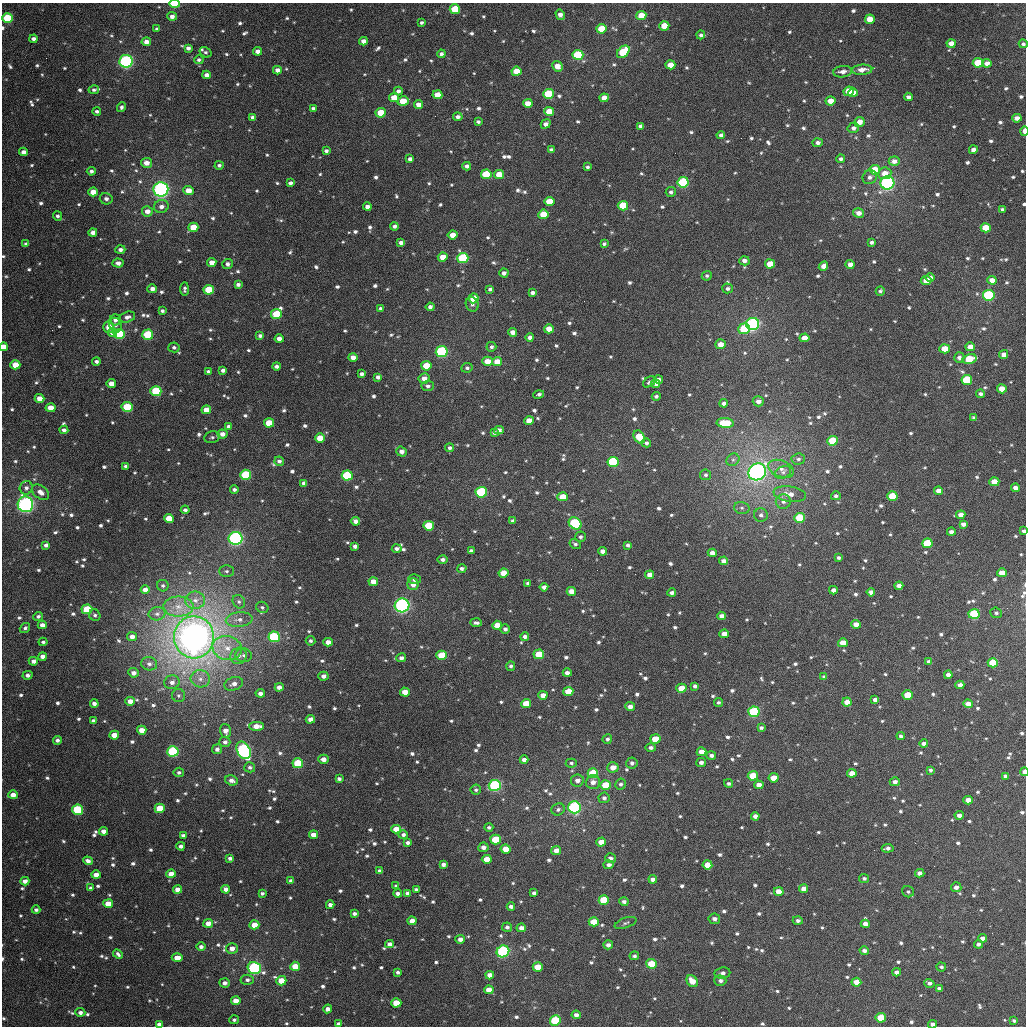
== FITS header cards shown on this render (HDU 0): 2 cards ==
NAXIS1  =                 1024
NAXIS2  =                 1024

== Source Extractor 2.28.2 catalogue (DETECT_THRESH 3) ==
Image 1024 x 1024 px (HDU 0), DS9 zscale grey, 1 PNG px = 1 image px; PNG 1028 x 1028 px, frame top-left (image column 1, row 1024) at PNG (2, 3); each listed source drawn as its Kron ellipse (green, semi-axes under 4 px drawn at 4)
Background 4350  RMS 78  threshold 235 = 3 sigma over >= 5 px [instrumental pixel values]
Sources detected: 1012; of the 1012, the 500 brightest by FLUX_AUTO listed and drawn (512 fainter detections omitted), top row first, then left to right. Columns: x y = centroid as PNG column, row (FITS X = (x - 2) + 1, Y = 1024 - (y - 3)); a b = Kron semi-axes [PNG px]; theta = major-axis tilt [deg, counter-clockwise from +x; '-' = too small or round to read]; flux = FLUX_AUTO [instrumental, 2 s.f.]
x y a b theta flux
174 4 5 3 - 2.0e+05
455 9 5 5 - 2.3e+05
560 15 5 4 - 3.1e+04
172 16 5 4 - 2.5e+04
641 16 5 4 - 1.1e+05
7 18 5 5 - 2.4e+05
870 19 5 5 - 9.8e+04
422 23 3 3 - 1.2e+04
664 26 5 4 - 1.2e+05
157 29 4 4 - 1.5e+04
601 29 5 4 - 1.4e+05
701 35 4 4 - 1.4e+04
33 39 4 4 - 2.3e+04
363 41 4 4 - 3.2e+04
146 42 5 4 - 3.7e+04
951 43 4 4 - 4.7e+04
1023 44 4 4 - 1.3e+04
188 48 4 4 - 1.8e+04
257 51 4 4 - 3.4e+04
205 52 6 4 -33 1.4e+04
623 52 7 5 42 3.5e+05
441 54 4 4 - 1.5e+04
578 55 5 5 - 4.3e+05
199 60 5 4 - 1.3e+04
126 61 6 6 - 7.7e+05
978 63 5 4 - 2.2e+05
987 63 4 4 - 3.5e+04
670 65 5 4 - 8.8e+04
557 66 5 4 - 5.8e+04
277 70 4 4 - 2.8e+04
862 70 10 5 4 5.1e+04
516 71 5 4 - 1.0e+05
843 72 9 5 7 3.8e+04
207 75 4 4 - 2.8e+04
94 90 5 4 - 1.2e+04
398 91 4 4 - 1.8e+04
849 91 5 4 - 9.5e+04
853 93 5 4 - 5.4e+04
548 94 5 5 - 2.7e+05
437 95 5 4 - 7.7e+04
908 97 4 4 - 2.2e+04
394 98 5 4 - 1.0e+05
604 98 4 4 - 4.8e+04
403 101 6 4 16 1.3e+05
830 101 5 4 - 6.5e+04
528 103 5 4 - 6.1e+04
418 105 4 4 - 4.1e+04
121 107 5 4 - 1.5e+04
313 108 4 3 - 1.4e+04
97 111 4 4 - 1.5e+04
549 111 5 4 - 1.0e+05
381 113 5 5 - 1.4e+05
253 117 4 4 - 2.4e+04
458 117 4 4 - 2.2e+04
1017 118 5 4 - 3.1e+04
478 122 4 3 - 1.3e+04
860 122 5 5 - 5.1e+04
546 124 5 4 - 2.8e+04
640 126 4 4 - 1.4e+04
853 128 6 5 - 2.1e+04
1024 131 5 3 - 5.0e+04
721 135 4 4 - 2.1e+04
818 143 5 4 - 2.0e+04
551 150 4 4 - 1.7e+04
973 150 4 4 - 2.9e+04
326 151 4 3 - 1.5e+04
23 152 4 4 - 2.6e+04
410 159 4 4 - 2.0e+04
841 159 4 4 - 1.8e+04
894 161 5 4 - 3.5e+04
146 163 5 5 - 4.1e+04
219 165 4 4 - 1.3e+04
467 166 4 4 - 1.9e+04
587 167 3 3 - 1.2e+04
875 170 5 5 - 1.3e+05
91 171 4 4 - 1.6e+04
885 173 6 6 - 5.4e+04
486 174 5 5 - 2.5e+05
499 175 5 4 - 9.2e+04
870 177 7 6 - 2.1e+04
683 182 5 5 - 4.9e+05
290 183 4 4 - 1.9e+04
887 183 7 6 - 1.2e+06
161 189 7 7 - 1.3e+06
188 191 5 4 - 6.3e+04
93 192 5 4 - 6.5e+04
671 192 5 5 - 1.5e+04
106 199 6 6 - 2.2e+04
550 202 5 4 - 1.7e+05
161 206 7 6 - 3.1e+04
623 206 5 5 - 2.3e+05
367 207 4 4 - 3.1e+04
1002 210 4 3 - 1.6e+04
147 211 5 5 - 4.8e+04
859 213 5 4 - 3.6e+04
543 214 5 4 - 1.3e+05
57 216 5 4 - 1.3e+04
394 226 4 4 - 2.0e+04
193 227 5 4 - 1.1e+05
986 228 5 4 - 1.4e+05
93 233 4 4 - 2.6e+04
453 235 5 4 - 5.5e+04
872 242 4 3 - 1.6e+04
401 243 4 4 - 2.0e+04
26 244 4 4 - 1.9e+04
604 244 4 3 - 1.2e+04
120 250 5 4 - 2.1e+04
443 257 5 4 - 6.2e+04
463 258 5 5 - 3.3e+05
744 261 5 4 - 2.8e+04
212 262 4 4 - 4.5e+04
118 263 5 4 - 2.6e+04
227 264 5 5 - 1.9e+04
770 264 5 4 - 1.1e+05
850 264 4 4 - 3.5e+04
823 266 5 4 - 3.4e+04
504 273 4 4 - 2.0e+04
707 276 5 4 - 1.2e+04
930 278 5 4 - 3.3e+04
992 280 5 4 - 5.5e+04
926 281 5 4 - 7.5e+04
238 284 4 4 - 1.8e+04
728 288 5 5 - 1.7e+04
152 289 5 4 - 3.0e+04
185 289 7 4 88 1.5e+04
490 289 4 4 - 1.5e+04
209 290 5 5 - 1.7e+05
880 291 4 4 - 1.2e+04
532 293 4 3 - 1.8e+04
989 295 6 5 - 7.8e+05
474 298 5 5 - 1.3e+05
472 304 7 6 - 1.8e+04
430 307 4 4 - 2.0e+04
381 308 4 3 - 1.5e+04
162 311 4 3 - 1.4e+04
276 314 5 5 - 2.1e+05
127 317 8 5 15 2.3e+04
115 320 5 5 - 2.5e+04
753 324 6 6 - 8.8e+05
115 325 7 6 - 1.4e+04
109 327 6 5 - 7.1e+04
549 329 5 4 - 6.8e+04
744 329 6 5 - 3.2e+05
113 332 5 4 - 4.1e+04
513 332 4 4 - 3.3e+04
119 334 5 5 - 3.6e+05
148 335 5 5 - 2.5e+05
260 336 4 3 - 1.5e+04
530 337 4 4 - 2.8e+04
804 338 5 4 - 6.2e+04
279 339 4 4 - 3.2e+04
720 344 5 5 - 5.0e+04
3 347 4 4 - 7.0e+04
174 347 5 5 - 1.3e+04
491 347 5 4 - 1.5e+04
970 347 5 4 - 6.1e+04
944 349 5 4 - 1.0e+05
442 351 6 5 - 7.3e+05
1004 354 4 4 - 3.5e+04
353 357 4 4 - 4.1e+04
959 358 5 5 - 2.0e+04
969 359 7 5 14 1.7e+05
96 361 4 3 - 1.6e+04
487 361 5 4 - 7.1e+04
497 362 5 4 - 7.9e+04
15 365 5 4 - 9.4e+04
276 366 4 3 - 1.7e+04
426 366 5 5 - 1.3e+05
467 368 6 5 - 1.3e+04
223 370 4 4 - 2.0e+04
208 371 4 3 - 1.3e+04
362 374 4 4 - 1.8e+04
378 377 4 4 - 1.9e+04
424 378 5 5 - 3.8e+04
658 380 4 4 - 2.4e+04
967 380 5 5 - 4.3e+05
649 382 7 4 34 1.3e+04
111 384 5 4 - 5.2e+04
656 384 4 4 - 2.5e+04
428 386 6 5 - 1.7e+04
1002 389 5 4 - 7.5e+04
156 391 5 5 - 3.2e+05
538 394 5 3 - 1.7e+04
980 394 4 4 - 1.8e+04
656 396 4 4 - 1.5e+04
40 398 5 4 - 5.7e+04
758 401 5 5 - 2.8e+04
724 403 4 4 - 2.1e+04
127 407 5 5 - 2.5e+05
51 408 5 4 - 7.2e+04
206 410 5 4 - 5.9e+04
974 418 4 3 - 1.3e+04
529 421 5 4 - 7.1e+04
269 423 5 4 - 1.1e+05
725 423 8 4 -5 2.0e+05
228 426 4 3 - 1.3e+04
64 430 4 4 - 1.8e+04
499 430 5 4 - 3.0e+04
494 433 4 3 - 1.3e+04
222 434 5 4 - 3.5e+04
212 437 8 5 13 1.2e+04
639 437 7 5 -56 1.4e+05
320 438 5 4 - 9.6e+04
833 441 5 5 - 2.1e+05
646 443 5 4 - 1.6e+04
450 448 5 4 - 1.5e+04
402 452 5 4 - 3.2e+04
798 459 7 5 4 1.5e+04
733 460 7 6 - 1.4e+04
279 461 5 4 - 1.7e+04
613 462 5 5 - 7.3e+05
126 466 4 3 - 1.7e+04
781 469 13 8 -22 4.4e+04
757 472 9 8 - 2.0e+06
783 472 8 5 25 1.9e+04
246 475 5 5 - 3.0e+05
706 475 5 5 - 1.3e+04
347 476 5 5 - 4.9e+05
994 482 5 4 - 8.4e+04
304 483 4 4 - 2.2e+04
26 488 7 6 - 2.0e+04
1015 488 4 4 - 3.1e+04
234 490 4 4 - 1.5e+04
938 491 4 4 - 4.0e+04
40 492 10 6 -36 4.2e+04
481 492 6 5 - 8.4e+05
790 494 16 7 -9 5.2e+04
836 496 5 4 - 1.4e+04
892 496 5 4 - 2.0e+05
563 497 5 4 - 9.4e+04
783 501 7 7 - 2.6e+04
25 504 8 7 - 1.1e+06
742 508 8 6 -14 1.4e+04
185 510 4 4 - 1.6e+04
761 515 7 6 - 1.8e+04
961 515 4 4 - 4.1e+04
169 518 5 4 - 1.2e+05
799 518 5 5 - 2.4e+05
355 521 5 4 - 2.7e+04
512 521 4 4 - 1.2e+04
575 523 7 5 -37 5.2e+05
963 524 4 4 - 2.4e+04
429 526 5 5 - 2.1e+05
1024 531 4 3 - 1.6e+04
951 532 4 3 - 2.2e+04
580 537 5 5 - 1.4e+04
236 538 7 6 - 1.0e+06
927 543 5 4 - 3.2e+05
575 544 6 4 -31 1.3e+04
46 545 4 4 - 1.8e+04
628 545 4 3 - 1.5e+04
355 546 4 4 - 1.9e+04
397 549 5 4 - 2.0e+04
471 551 4 3 - 1.6e+04
602 551 4 4 - 3.3e+04
712 553 4 4 - 3.8e+04
838 558 3 3 - 1.2e+04
443 559 5 4 - 1.8e+04
724 561 4 4 - 3.0e+04
462 568 5 4 - 1.5e+04
227 571 7 5 0 1.2e+04
503 573 5 4 - 9.0e+04
1002 573 5 4 - 6.3e+04
649 575 4 4 - 3.7e+04
415 579 6 5 - 1.9e+04
373 582 5 4 - 5.1e+04
528 583 4 3 - 1.4e+04
413 584 6 5 - 4.9e+04
163 586 6 5 - 1.2e+04
899 586 4 4 - 3.4e+04
544 587 4 4 - 3.1e+04
145 590 4 4 - 3.7e+04
833 590 4 4 - 2.9e+04
571 591 5 4 - 4.5e+04
871 592 4 4 - 2.5e+04
672 593 4 4 - 2.3e+04
195 600 10 8 1 4.1e+04
239 602 7 5 -59 1.3e+04
402 605 7 7 - 1.0e+06
178 607 15 10 -1 7.2e+04
262 607 6 5 - 1.3e+04
87 609 5 5 - 2.0e+05
996 613 6 5 - 1.2e+04
157 614 8 6 9 2.2e+04
974 614 5 5 - 3.5e+05
95 615 6 5 - 1.3e+04
38 616 5 4 - 1.5e+04
722 616 4 4 - 3.2e+04
239 619 13 7 4 3.4e+04
476 623 6 3 -3 1.5e+04
856 624 5 4 - 5.3e+04
42 625 4 4 - 3.8e+04
497 625 5 4 - 7.7e+04
25 628 5 4 - 1.4e+04
505 629 5 4 - 1.7e+04
724 634 5 4 - 4.3e+04
525 636 4 4 - 1.9e+04
132 637 5 4 - 3.3e+04
194 637 21 20 - 3.9e+06
274 637 6 5 - 4.9e+05
311 641 5 4 - 1.2e+04
43 642 4 3 - 1.2e+04
328 642 4 4 - 4.1e+04
843 643 5 4 - 8.2e+04
227 648 15 12 -15 9.4e+04
539 654 5 5 - 1.6e+05
244 655 8 7 - 1.9e+04
442 655 5 4 - 2.0e+05
43 656 4 4 - 3.1e+04
239 656 8 8 - 3.0e+04
401 658 5 4 - 2.2e+04
33 661 4 4 - 2.8e+04
929 662 4 4 - 2.2e+04
993 663 5 4 - 1.7e+05
149 664 8 6 -12 2.3e+04
511 666 5 4 - 1.4e+04
133 673 5 4 - 2.8e+04
567 673 4 4 - 2.5e+04
27 675 5 4 - 1.9e+04
948 675 4 4 - 2.6e+04
323 676 5 4 - 2.8e+04
824 677 4 4 - 1.6e+04
200 679 9 8 - 3.9e+04
172 682 8 7 - 2.7e+04
234 684 9 6 19 3.4e+04
960 685 4 4 - 2.8e+04
695 686 4 4 - 1.8e+04
279 687 4 4 - 2.9e+04
681 688 5 4 - 8.1e+04
568 691 5 4 - 9.9e+04
405 692 5 4 - 6.4e+04
260 693 5 4 - 2.3e+04
543 695 4 4 - 4.0e+04
908 695 5 4 - 1.7e+05
178 696 6 6 - 1.4e+04
875 700 4 4 - 2.5e+04
130 701 5 4 - 4.1e+04
718 702 4 4 - 1.2e+04
847 702 4 4 - 5.8e+04
94 703 4 4 - 1.9e+04
526 704 5 4 - 1.2e+05
968 704 4 4 - 4.9e+04
630 706 5 4 - 3.0e+04
754 712 6 5 - 4.8e+05
310 719 5 4 - 3.2e+04
93 721 4 3 - 1.4e+04
257 726 7 4 -1 5.7e+04
761 728 4 3 - 1.4e+04
142 730 4 4 - 5.8e+04
225 731 7 5 -75 4.1e+04
114 735 5 4 - 7.7e+04
901 736 4 4 - 1.4e+04
607 739 5 5 - 1.4e+04
655 739 5 5 - 1.1e+05
57 740 4 4 - 1.6e+04
225 742 5 5 - 1.9e+04
924 744 4 4 - 3.1e+04
651 748 5 4 - 1.7e+04
217 749 5 5 - 2.1e+04
244 750 9 6 -62 9.4e+05
173 751 5 5 - 5.1e+05
701 752 5 4 - 5.1e+04
711 755 5 4 - 1.9e+04
323 759 5 4 - 3.9e+04
524 760 4 4 - 2.5e+04
701 762 5 4 - 2.1e+04
298 763 5 5 - 2.5e+05
571 763 5 4 - 1.3e+04
632 763 6 5 - 1.8e+04
250 767 5 5 - 1.3e+04
613 767 5 5 - 5.4e+04
930 770 4 3 - 1.2e+04
179 772 5 4 - 1.2e+04
1024 772 4 3 - 4.1e+04
593 773 5 5 - 2.3e+05
852 773 5 4 - 5.3e+04
753 776 5 4 - 1.4e+05
1005 776 4 3 - 1.6e+04
774 778 5 4 - 8.4e+04
339 779 4 3 - 1.5e+04
231 780 6 5 - 2.7e+04
577 780 6 6 - 2.9e+04
593 782 7 7 - 3.8e+04
895 782 5 4 - 2.4e+04
728 783 4 4 - 1.4e+04
621 784 5 5 - 1.5e+04
495 785 6 5 - 5.4e+05
605 785 5 4 - 1.2e+05
759 785 5 4 - 4.0e+04
476 790 5 5 - 1.2e+04
13 795 5 4 - 4.3e+04
604 798 5 5 - 1.6e+04
968 800 5 4 - 4.0e+04
574 807 6 6 - 9.6e+05
160 808 5 4 - 1.5e+05
558 809 7 6 - 1.7e+04
77 810 5 5 - 3.0e+05
959 815 4 4 - 2.5e+04
755 816 4 4 - 2.7e+04
489 827 4 4 - 1.3e+04
396 829 5 4 - 6.4e+04
103 831 4 4 - 3.5e+04
313 835 4 4 - 4.3e+04
403 835 5 4 - 1.5e+04
183 836 4 3 - 2.0e+04
496 840 5 5 - 2.2e+05
601 842 5 4 - 6.2e+04
408 843 4 3 - 1.6e+04
181 846 4 4 - 1.9e+04
483 847 5 5 - 3.0e+04
888 848 6 4 7 2.1e+04
506 849 5 4 - 7.7e+04
556 850 5 4 - 4.5e+04
230 858 4 3 - 1.7e+04
610 858 5 5 - 2.4e+04
487 859 5 4 - 7.8e+04
88 861 5 4 - 2.5e+04
443 864 4 4 - 1.9e+04
609 865 5 4 - 2.0e+04
707 865 5 4 - 7.6e+04
380 871 4 4 - 1.6e+04
920 873 5 4 - 2.7e+04
171 874 5 4 - 5.2e+04
96 875 5 4 - 5.2e+04
864 878 5 4 - 1.3e+04
653 879 4 4 - 2.9e+04
25 881 4 4 - 3.0e+04
291 881 4 4 - 2.2e+04
396 886 4 3 - 1.2e+04
956 887 5 5 - 2.3e+04
91 888 4 4 - 1.4e+04
177 889 4 4 - 3.9e+04
226 889 4 4 - 3.1e+04
416 889 4 3 - 1.3e+04
804 889 4 4 - 4.4e+04
779 891 5 4 - 6.2e+04
908 892 6 5 - 1.3e+04
262 893 4 3 - 1.3e+04
398 893 4 3 - 2.3e+04
407 893 4 4 - 1.8e+04
534 893 4 3 - 1.6e+04
604 900 5 4 - 2.7e+05
624 902 4 4 - 1.9e+04
108 904 5 4 - 8.9e+04
330 905 4 4 - 2.5e+04
511 906 4 3 - 2.1e+04
36 910 4 4 - 1.5e+04
354 914 4 3 - 1.6e+04
714 919 6 5 - 2.5e+04
412 921 4 4 - 3.8e+04
798 921 5 4 - 1.5e+04
594 922 5 4 - 1.2e+05
208 923 5 4 - 4.8e+04
626 923 11 5 18 1.4e+04
865 924 4 4 - 4.3e+04
254 925 5 4 - 7.0e+04
507 927 5 4 - 1.7e+04
521 928 5 4 - 3.0e+04
982 938 4 4 - 2.6e+04
460 939 4 4 - 3.0e+04
389 944 4 4 - 2.8e+04
978 944 4 4 - 1.7e+04
608 945 5 4 - 2.1e+04
201 947 5 4 - 1.8e+04
232 948 6 5 - 3.8e+04
503 951 6 5 - 7.0e+05
864 951 4 4 - 2.3e+04
118 954 5 3 - 1.5e+04
634 956 5 4 - 1.2e+04
177 958 5 4 - 6.0e+04
651 964 5 5 - 1.7e+05
295 966 5 4 - 8.0e+04
538 967 5 4 - 9.2e+04
941 967 5 4 - 1.3e+04
254 968 7 6 - 8.5e+05
397 972 4 3 - 1.4e+04
897 972 4 4 - 2.7e+04
722 973 8 5 7 2.3e+04
490 975 4 4 - 4.0e+04
247 980 7 5 -4 1.7e+04
281 981 5 4 - 8.5e+04
692 981 6 5 - 7.6e+04
720 981 6 5 - 2.0e+04
856 982 5 4 - 6.5e+04
225 983 5 4 - 2.3e+04
929 983 5 4 - 1.9e+04
939 988 4 3 - 1.6e+04
489 990 5 4 - 6.0e+04
236 1001 5 4 - 5.9e+04
396 1003 5 4 - 1.3e+05
328 1009 4 4 - 2.6e+04
80 1012 5 4 - 2.1e+04
576 1015 4 4 - 2.6e+04
881 1018 5 4 - 1.6e+05
234 1020 5 4 - 1.2e+04
555 1020 5 5 - 3.3e+05
1014 1021 4 3 - 1.4e+04
159 1024 4 4 - 2.1e+04
338 1024 4 4 - 1.8e+04
933 1024 4 4 - 2.8e+04
At the frame edge (FLAGS 8, measured only in part): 9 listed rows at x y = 174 4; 1023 44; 1024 131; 3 347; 1024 531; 1024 772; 159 1024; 338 1024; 933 1024
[512 fainter detections neither listed nor drawn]

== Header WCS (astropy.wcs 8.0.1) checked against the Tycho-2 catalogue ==
Header WCS as astropy/WCSLIB reads it (applying the file's SIP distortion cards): RA---TAN-SIP/DEC--TAN-SIP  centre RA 02:41:24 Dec +14:59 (40.35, +14.99 deg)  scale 8.67 arcsec/px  FOV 148.0' x 148.0'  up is +178 deg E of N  parity flipped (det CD > 0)
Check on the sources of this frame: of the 60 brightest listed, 58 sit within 10.9 arcsec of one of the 180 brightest Tycho-2 stars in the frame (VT <= 12.15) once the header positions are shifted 0.89 arcsec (0.88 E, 0.14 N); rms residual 3.62 arcsec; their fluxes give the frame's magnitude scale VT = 23.59 - 2.5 log10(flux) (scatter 0.25 mag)
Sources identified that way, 164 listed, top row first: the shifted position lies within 10.9 arcsec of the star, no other Tycho-2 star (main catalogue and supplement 1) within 21.8 arcsec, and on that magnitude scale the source's flux lands within +1.5 / -3 mag of the star's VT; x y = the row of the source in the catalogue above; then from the Tycho-2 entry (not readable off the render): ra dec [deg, ICRS J2000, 3 dp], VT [Tycho-2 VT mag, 2 dp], TYC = Tycho-2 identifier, HIP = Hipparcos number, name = IAU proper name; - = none
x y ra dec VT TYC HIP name
455 9 40.547 +13.777 10.36 645-288-1 - -
560 15 40.286 +13.779 11.78 645-1026-1 - -
641 16 40.085 +13.774 11.03 645-771-1 - -
7 18 41.655 +13.838 10.00 646-417-1 - -
870 19 39.518 +13.759 11.04 645-1046-1 - -
601 29 40.182 +13.810 11.09 645-179-1 - -
951 43 39.314 +13.809 11.81 645-580-1 - -
623 52 40.127 +13.864 10.47 645-82-1 - -
578 55 40.238 +13.875 9.89 645-2-1 - -
126 61 41.358 +13.932 8.44 646-692-1 12869 -
978 63 39.246 +13.853 10.72 645-6-1 - -
670 65 40.007 +13.890 12.03 645-60-1 - -
849 91 39.563 +13.935 11.11 645-1058-1 - -
853 93 39.551 +13.938 11.83 645-729-1 - -
548 94 40.307 +13.972 10.50 645-1001-1 - -
437 95 40.582 +13.984 11.30 645-618-1 - -
394 98 40.689 +13.995 11.34 645-346-1 - -
604 98 40.168 +13.975 12.54 645-567-1 - -
403 101 40.667 +14.004 11.61 645-447-1 - -
830 101 39.607 +13.960 11.56 645-362-1 - -
528 103 40.358 +13.996 11.51 645-392-1 - -
549 111 40.303 +14.014 10.93 645-315-1 - -
381 113 40.721 +14.033 10.71 645-531-1 - -
860 122 39.532 +14.007 11.61 645-75-1 - -
875 170 39.489 +14.121 11.07 645-1030-1 - -
885 173 39.464 +14.128 11.77 645-80-1 - -
486 174 40.453 +14.171 10.30 645-656-1 - -
499 175 40.421 +14.171 11.02 645-185-1 - -
683 182 39.964 +14.171 9.36 645-476-1 - -
887 183 39.457 +14.151 8.12 645-565-1 12258 -
161 189 41.260 +14.238 7.95 646-51-1 12838 -
188 191 41.191 +14.238 11.40 646-13-1 - -
93 192 41.427 +14.250 11.51 646-704-1 - -
550 202 40.293 +14.231 11.30 645-497-1 - -
623 206 40.111 +14.233 10.49 645-1102-1 - -
367 207 40.745 +14.260 12.20 645-126-1 - -
147 211 41.291 +14.292 11.39 646-324-1 - -
543 214 40.308 +14.262 10.93 645-128-1 - -
193 227 41.176 +14.326 11.43 646-78-1 - -
986 228 39.208 +14.249 10.98 645-832-1 - -
443 257 40.553 +14.375 11.32 645-209-1 - -
463 258 40.503 +14.375 9.65 645-107-1 - -
212 262 41.127 +14.409 12.02 646-18-1 - -
770 264 39.740 +14.359 11.15 645-45-1 - -
930 278 39.340 +14.375 11.70 645-102-1 - -
992 280 39.186 +14.374 11.99 645-649-1 - -
209 290 41.132 +14.475 10.46 646-12-1 - -
989 295 39.193 +14.411 9.23 645-22-1 - -
474 298 40.472 +14.471 10.76 645-313-1 - -
276 314 40.961 +14.527 10.42 646-108-1 - -
109 327 41.377 +14.574 11.71 646-1008-1 - -
549 329 40.282 +14.537 11.52 645-119-1 - -
744 329 39.796 +14.517 9.73 645-703-1 - -
119 334 41.350 +14.589 9.85 646-530-1 - -
148 335 41.279 +14.588 10.02 646-191-1 - -
260 336 41.000 +14.581 12.38 646-47-1 - -
3 347 41.638 +14.630 11.30 646-327-1 - -
970 347 39.232 +14.537 11.72 645-474-1 - -
944 349 39.296 +14.544 11.31 645-438-1 - -
442 351 40.547 +14.602 9.08 645-867-1 12616 -
969 359 39.234 +14.566 10.39 645-217-1 - -
487 361 40.432 +14.621 11.36 645-696-1 - -
497 362 40.408 +14.621 11.51 645-159-1 - -
15 365 41.606 +14.672 10.88 646-414-1 - -
426 366 40.583 +14.638 11.02 645-1116-1 - -
424 378 40.587 +14.669 12.10 645-178-1 - -
1002 389 39.149 +14.634 11.81 645-1132-1 - -
156 391 41.254 +14.724 9.83 646-21-1 - -
40 398 41.543 +14.751 11.82 646-413-1 - -
127 407 41.324 +14.764 10.02 646-471-1 - -
51 408 41.515 +14.773 11.30 646-593-1 - -
269 423 40.970 +14.790 10.91 646-54-1 - -
639 437 40.048 +14.787 11.06 645-469-1 - -
320 438 40.841 +14.822 11.24 645-623-1 - -
833 441 39.565 +14.778 10.20 645-95-1 - -
613 462 40.109 +14.851 10.26 645-24-1 - -
246 475 41.022 +14.917 9.81 646-202-1 - -
347 476 40.770 +14.910 9.63 645-13-1 - -
994 482 39.157 +14.859 11.31 645-549-1 - -
938 491 39.295 +14.887 12.15 645-277-1 - -
481 492 40.434 +14.937 9.89 645-504-1 - -
892 496 39.409 +14.904 10.59 645-269-1 - -
563 497 40.231 +14.940 11.30 645-211-1 - -
25 504 41.569 +15.008 7.89 1223-1746-1 12928 -
961 515 39.237 +14.942 12.01 645-241-1 - -
169 518 41.210 +15.029 11.42 1223-1615-1 - -
799 518 39.638 +14.967 10.35 645-765-1 - -
429 526 40.562 +15.023 10.66 1223-1555-1 - -
236 538 41.042 +15.071 8.19 1223-1618-1 12773 -
927 543 39.317 +15.014 10.17 1216-1721-1 - -
503 573 40.370 +15.130 11.40 1223-1624-1 - -
373 582 40.694 +15.163 12.08 1223-1626-1 - -
402 605 40.620 +15.217 8.01 1223-1617-1 12646 -
87 609 41.406 +15.255 10.10 1223-1732-1 - -
974 614 39.192 +15.179 9.66 1216-1662-1 - -
42 625 41.516 +15.296 12.19 1223-1731-1 - -
497 625 40.381 +15.256 11.50 1223-1574-1 - -
194 637 41.137 +15.312 5.77 1223-1646-1 12803 -
274 637 40.937 +15.304 9.25 1223-1566-1 - -
843 643 39.517 +15.263 11.10 1216-1408-1 - -
539 654 40.274 +15.322 10.51 1223-1599-1 - -
442 655 40.517 +15.333 10.85 1223-1558-1 - -
993 663 39.140 +15.294 10.48 1216-1418-1 - -
133 673 41.284 +15.404 12.48 1223-688-1 - -
681 688 39.915 +15.389 11.42 1216-1493-1 - -
908 695 39.349 +15.381 10.83 1216-1467-1 - -
130 701 41.290 +15.472 11.90 1223-1012-1 - -
847 702 39.500 +15.405 11.74 1216-1495-1 - -
526 704 40.301 +15.442 11.60 1223-1642-1 - -
754 712 39.732 +15.438 10.16 1216-1566-1 - -
257 726 40.973 +15.521 11.40 1223-1206-1 - -
142 730 41.259 +15.541 11.87 1223-960-1 - -
114 735 41.326 +15.555 11.51 1223-1086-1 - -
655 739 39.975 +15.514 10.69 1216-1390-1 - -
924 744 39.303 +15.497 12.24 1216-1708-1 - -
244 750 41.003 +15.579 8.52 1223-766-1 12763 -
173 751 41.179 +15.589 9.26 1223-1316-1 - -
701 752 39.858 +15.540 11.51 1216-1453-1 - -
323 759 40.802 +15.595 12.23 1223-1204-1 - -
298 763 40.865 +15.607 10.11 1223-1094-1 - -
593 773 40.127 +15.603 10.19 1223-1623-1 - -
852 773 39.480 +15.575 11.79 1216-1519-1 - -
753 776 39.726 +15.592 10.81 1216-1535-1 - -
774 778 39.675 +15.595 11.65 1216-1550-1 - -
495 785 40.370 +15.642 8.96 1223-235-1 12553 -
605 785 40.094 +15.629 10.53 1223-483-1 - -
13 795 41.575 +15.708 12.24 1223-684-1 - -
968 800 39.187 +15.627 11.99 1216-1741-1 - -
574 807 40.169 +15.687 8.60 1223-456-1 - -
77 810 41.412 +15.738 9.80 1223-700-1 - -
396 829 40.614 +15.756 11.73 1223-359-1 - -
103 831 41.345 +15.788 11.80 1223-1050-1 - -
313 835 40.819 +15.777 11.63 1223-473-1 - -
496 840 40.363 +15.772 10.50 1223-377-1 - -
601 842 40.099 +15.767 11.62 1223-579-1 - -
506 849 40.337 +15.794 11.29 1223-369-1 - -
707 865 39.831 +15.811 11.56 1216-848-1 - -
920 873 39.299 +15.808 11.74 1216-93-1 - -
171 874 41.172 +15.884 11.77 1223-300-1 - -
96 875 41.357 +15.894 11.88 1223-950-1 - -
177 889 41.154 +15.921 11.91 1223-666-1 - -
804 889 39.588 +15.858 12.07 1216-1822-1 - -
604 900 40.086 +15.906 10.59 1223-1956-1 - -
108 904 41.326 +15.962 11.48 1223-1196-1 - -
412 921 40.564 +15.975 12.16 1223-363-1 - -
594 922 40.109 +15.960 10.72 1223-450-1 - -
208 923 41.075 +16.001 11.83 1223-544-1 - -
254 925 40.958 +16.000 11.74 1223-313-1 - -
389 944 40.619 +16.033 12.97 1223-420-1 - -
503 951 40.333 +16.040 8.86 1223-575-1 12538 -
177 958 41.150 +16.085 12.02 1223-358-1 - -
651 964 39.960 +16.055 10.68 1216-1772-1 - -
295 966 40.852 +16.096 11.32 1223-400-1 - -
538 967 40.245 +16.074 11.34 1223-481-1 - -
254 968 40.955 +16.104 8.70 1223-1361-1 12742 -
490 975 40.364 +16.098 11.61 1223-1829-1 - -
281 981 40.886 +16.131 11.59 1223-292-1 - -
692 981 39.856 +16.094 11.82 1216-1076-1 - -
856 982 39.445 +16.078 11.78 1216-1108-1 - -
489 990 40.366 +16.135 11.45 1223-1979-1 - -
396 1003 40.596 +16.174 11.30 1223-237-1 - -
328 1009 40.767 +16.195 12.62 1223-417-1 - -
881 1018 39.380 +16.161 10.50 1216-763-1 - -
555 1020 40.195 +16.201 9.77 1223-1859-1 - -